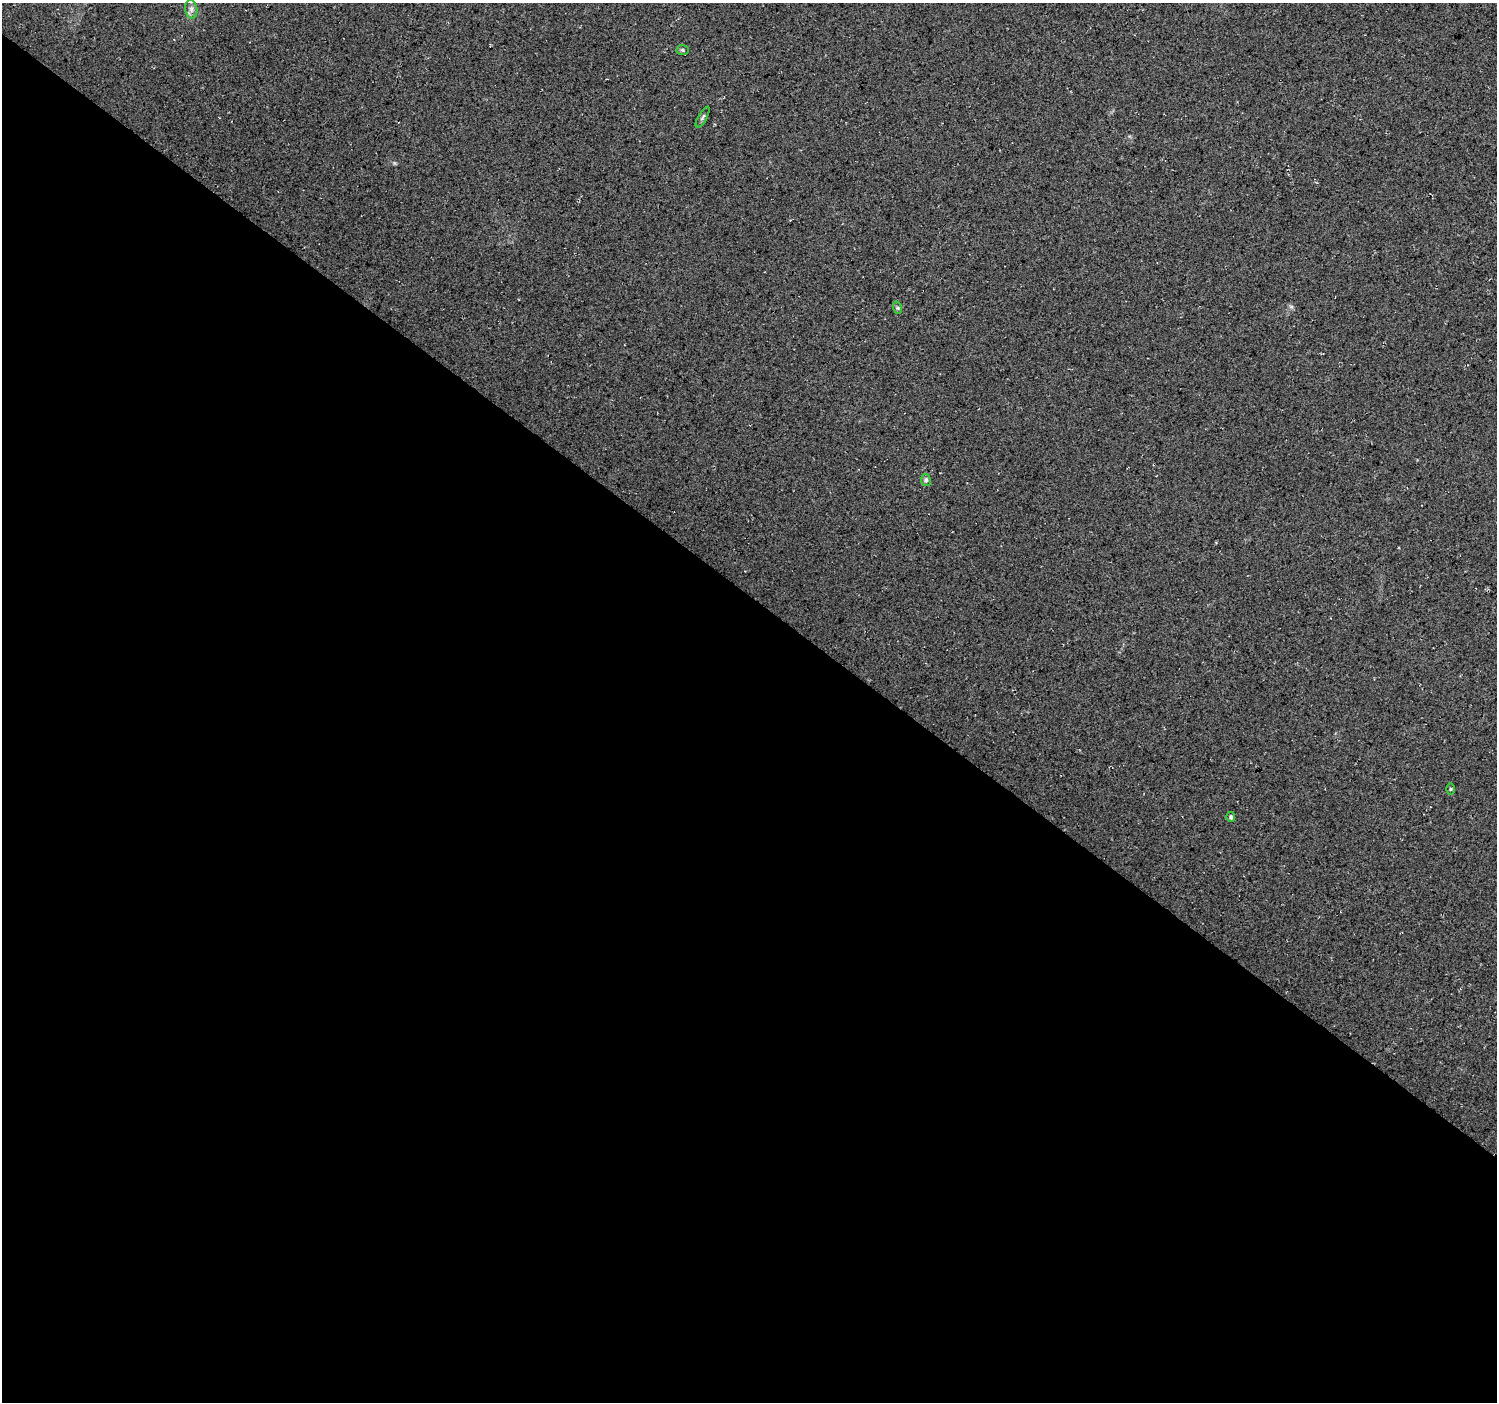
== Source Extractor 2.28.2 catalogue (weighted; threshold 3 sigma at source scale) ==
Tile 14 of 4 x 4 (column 2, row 4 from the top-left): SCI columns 1495-2989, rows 175-1574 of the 5985 x 6016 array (HDU 1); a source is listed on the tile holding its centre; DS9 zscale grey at full resolution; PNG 1499 x 1404 px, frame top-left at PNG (2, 3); each listed source drawn as its Kron ellipse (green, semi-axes under 4 px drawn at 4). Shown black and unused: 58% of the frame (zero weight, under 3 of 4 exposures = <1% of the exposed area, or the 3 px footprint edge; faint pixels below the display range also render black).
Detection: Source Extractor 2.28.2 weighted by HDU 2 'WHT'; one run over the whole footprint, this tile lists its part. Background 0.05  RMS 0.0084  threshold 0.0379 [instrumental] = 3 sigma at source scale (4.5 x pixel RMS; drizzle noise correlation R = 1.50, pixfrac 1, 0.0396/0.0396 arcsec/px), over >= 5 px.
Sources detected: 7; all 7 listed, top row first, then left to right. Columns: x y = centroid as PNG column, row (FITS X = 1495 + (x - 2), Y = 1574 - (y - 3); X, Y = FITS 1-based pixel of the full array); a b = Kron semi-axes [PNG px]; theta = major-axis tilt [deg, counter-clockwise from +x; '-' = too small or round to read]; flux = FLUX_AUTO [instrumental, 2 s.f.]
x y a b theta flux
191 9 9 6 -83 3.1
683 50 6 5 - 1.4
703 117 12 4 60 1.6
898 308 6 4 -71 1.2
926 480 6 5 - 1.8
1450 789 6 4 90 0.93
1231 817 5 4 - 1.8